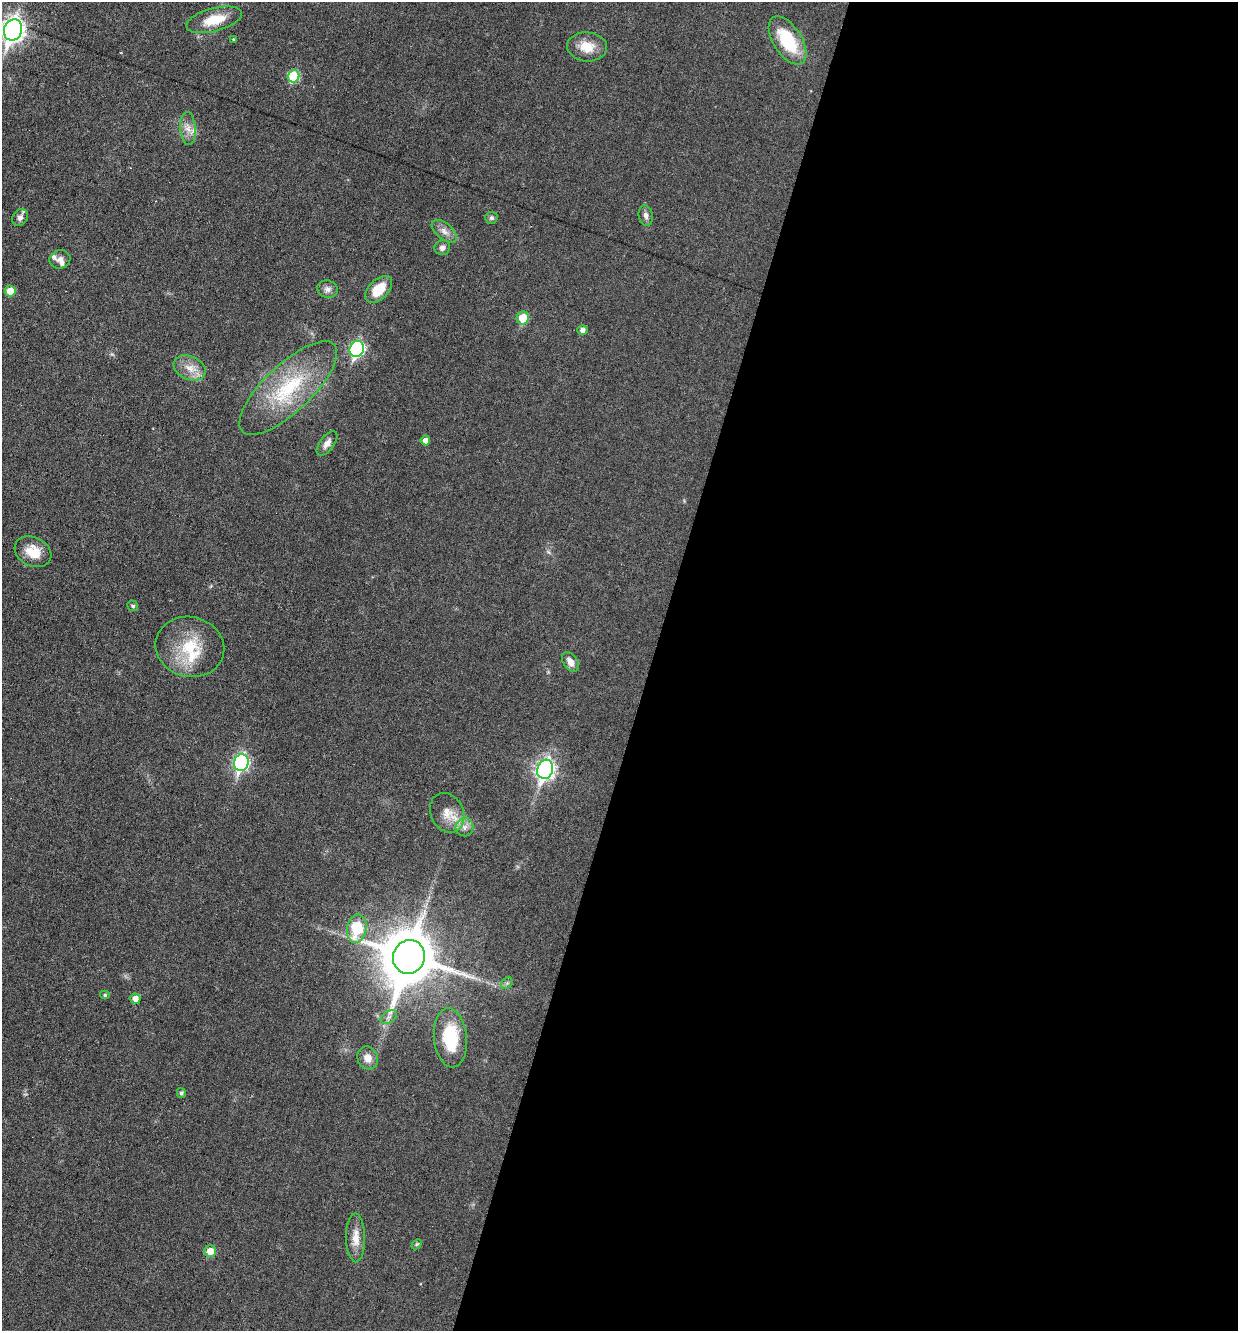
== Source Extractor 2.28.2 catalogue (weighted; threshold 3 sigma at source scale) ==
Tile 12 of 4 x 4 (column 4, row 3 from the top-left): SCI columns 3970-5205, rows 1330-2658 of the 5333 x 5318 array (HDU 1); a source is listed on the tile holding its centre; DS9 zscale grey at full resolution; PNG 1240 x 1333 px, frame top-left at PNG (2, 2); each listed source drawn as its Kron ellipse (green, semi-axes under 4 px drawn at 4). Shown black and unused: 48% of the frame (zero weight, under 3 of 6 exposures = <1% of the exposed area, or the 3 px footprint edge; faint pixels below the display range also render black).
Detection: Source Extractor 2.28.2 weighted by HDU 2 'WHT'; one run over the whole footprint, this tile lists its part. Background 0.0321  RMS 0.0039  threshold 0.0159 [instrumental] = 3 sigma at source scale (4.09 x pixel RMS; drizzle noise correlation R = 1.36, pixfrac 0.8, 0.05/0.05 arcsec/px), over >= 5 px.
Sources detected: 46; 3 inside a brighter listed object's ellipse — not listed separately; the other 43 listed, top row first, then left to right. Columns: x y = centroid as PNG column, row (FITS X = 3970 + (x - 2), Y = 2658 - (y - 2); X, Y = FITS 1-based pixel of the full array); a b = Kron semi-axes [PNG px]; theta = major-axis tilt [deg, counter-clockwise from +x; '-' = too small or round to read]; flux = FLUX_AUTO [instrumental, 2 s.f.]
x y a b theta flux
214 20 28 11 15 9.1
13 30 11 9 68 250
233 39 4 3 - 0.4
787 40 27 14 -57 19
587 47 20 14 -5 6.5
294 76 6 5 - 17
188 128 16 7 -85 3.2
646 216 10 7 -78 1.5
20 217 9 7 52 1.8
491 218 6 6 - 0.97
444 231 15 8 -39 2.5
442 248 8 7 - 1.4
60 259 10 9 - 1.8
327 289 10 8 -12 1.7
379 289 16 9 45 8.2
10 291 5 5 - 5.8
523 318 6 6 - 8.8
583 330 5 5 - 1.6
357 349 8 7 - 65
190 368 17 11 -23 4.6
288 388 63 23 43 30
425 440 5 4 - 1.7
327 443 14 7 53 2.4
33 552 19 14 -27 6.9
133 606 6 5 - 0.71
190 647 35 30 -13 17
570 662 11 7 -55 3.1
241 763 8 7 - 76
545 769 10 8 72 150
447 813 20 16 -64 6
465 827 9 9 - 2.1
357 929 14 9 80 14
409 957 17 15 68 2100
507 983 6 5 - 0.78
105 995 5 4 - 0.6
135 999 5 5 - 2.3
389 1017 9 6 35 1.4
450 1038 30 16 -85 18
368 1058 12 10 -65 3.5
181 1093 5 4 - 0.74
356 1238 24 9 -89 4.9
417 1244 6 4 44 0.48
210 1251 6 5 - 4.7
Isophote crosses this tile's border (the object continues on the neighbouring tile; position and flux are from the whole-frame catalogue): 1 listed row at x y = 13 30